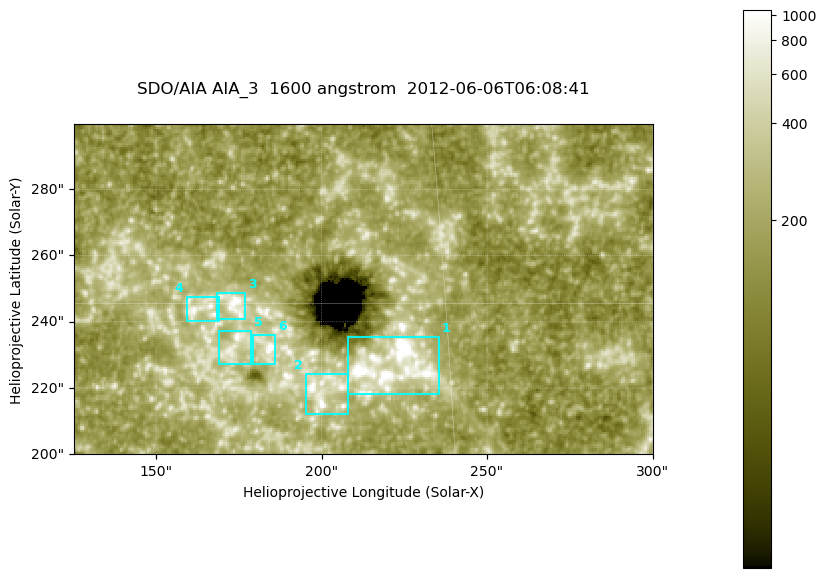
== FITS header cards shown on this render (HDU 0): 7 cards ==
TELESCOP= 'SDO/AIA '
INSTRUME= 'AIA_3   '
WAVELNTH=                 1600
WAVEUNIT= 'angstrom'
DATE-OBS= '2012-06-06T06:08:41.12'
CTYPE1  = 'HPLN-TAN'
CTYPE2  = 'HPLT-TAN'

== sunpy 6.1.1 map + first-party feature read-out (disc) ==
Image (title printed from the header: SDO/AIA AIA_3  1600 angstrom  2012-06-06T06:08:41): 287 x 164 px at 0.609 arcsec/px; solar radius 946 arcsec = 1552 px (partial field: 0.6% of the solar disc is inside the frame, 100% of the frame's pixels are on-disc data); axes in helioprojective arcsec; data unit not stated in the header (colour bar unlabelled)
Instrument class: DISC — disc imager (sunpy class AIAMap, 1600 A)
Bright regions (active regions / flare kernels): reference = the on-disc median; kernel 3 px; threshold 5 sigma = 328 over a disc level ~182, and >= 1.15x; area >= 47 px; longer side >= 3 px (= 1.8 arcsec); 6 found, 6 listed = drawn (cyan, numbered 1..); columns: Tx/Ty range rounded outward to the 2 arcsec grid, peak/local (2 s.f.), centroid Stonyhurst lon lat
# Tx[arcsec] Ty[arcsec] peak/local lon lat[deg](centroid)
1 208..236 218..236 21 +14 +14
2 194..208 212..226 5.7 +13 +13
3 168..178 240..250 6.4 +11 +15
4 158..170 240..248 5 +10 +15
5 168..180 226..238 5.1 +11 +14
6 178..186 226..236 8.7 +11 +14